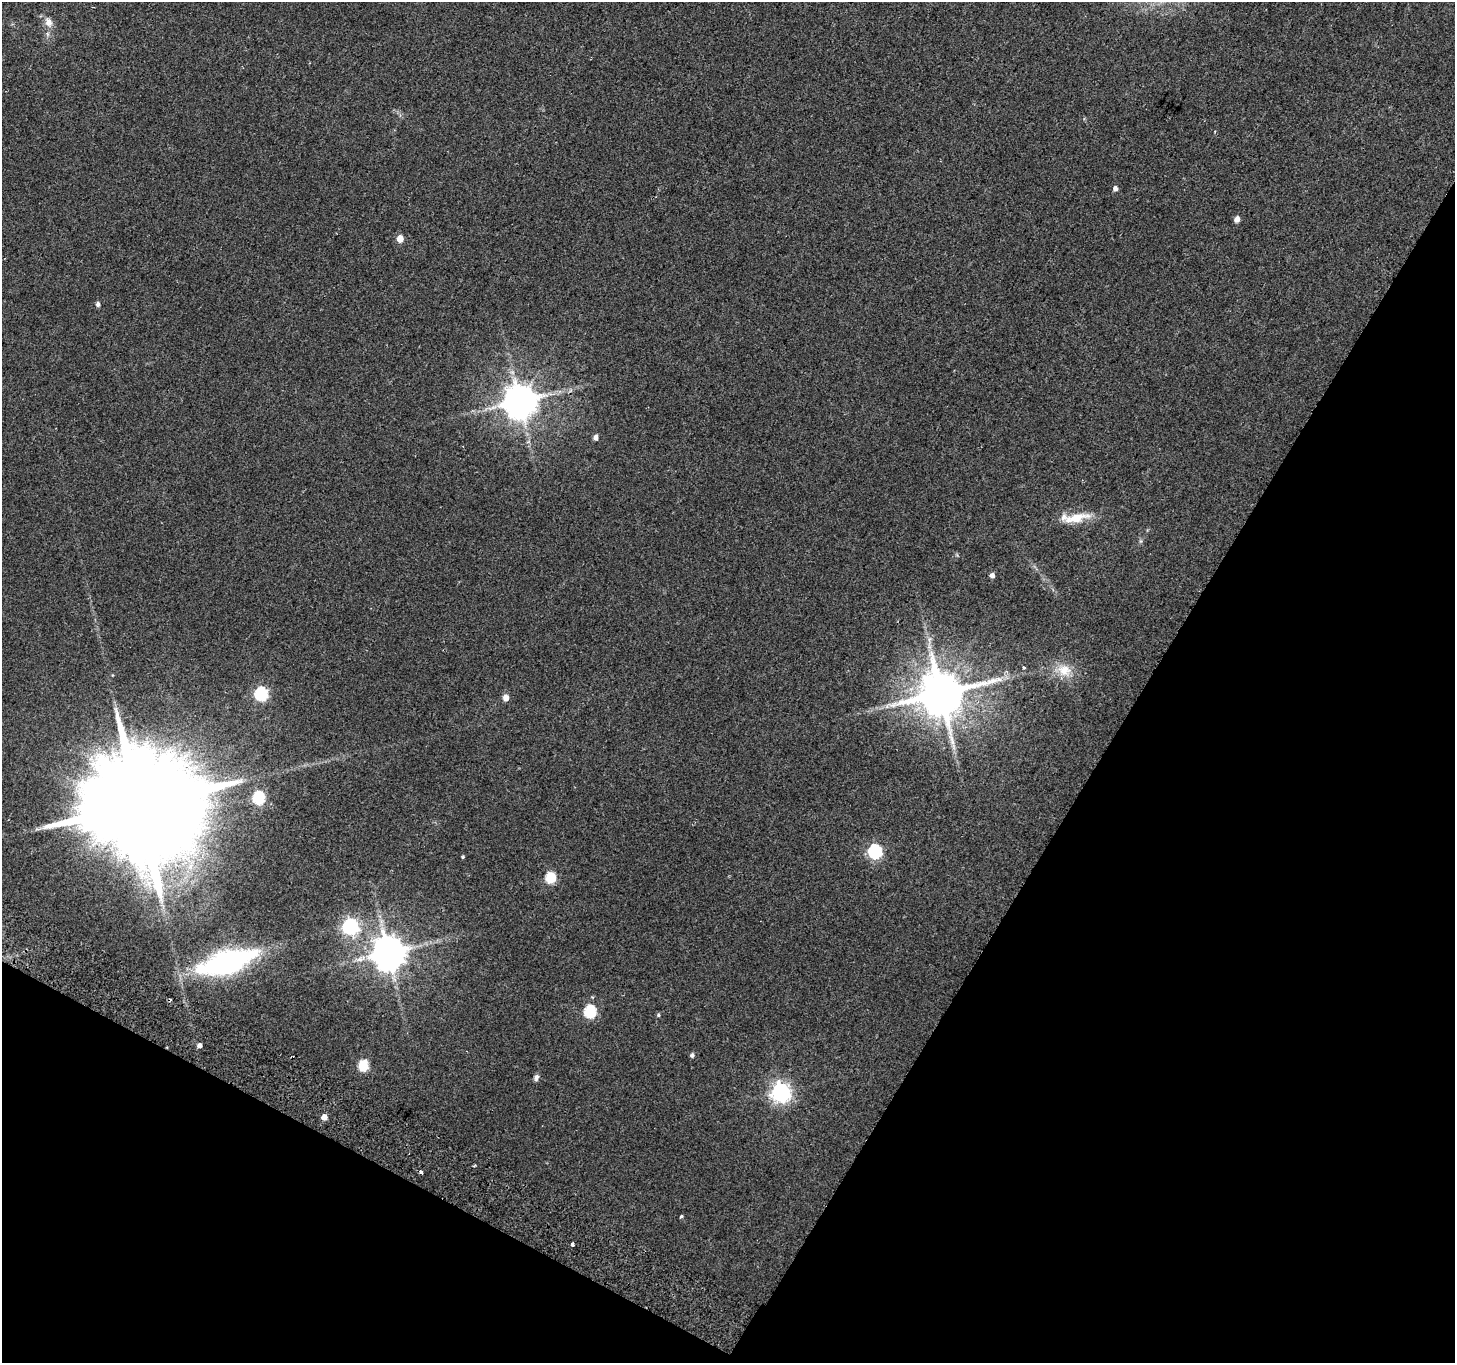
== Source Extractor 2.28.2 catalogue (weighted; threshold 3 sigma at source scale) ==
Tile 15 of 4 x 4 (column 3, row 4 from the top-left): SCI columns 2938-4390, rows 248-1608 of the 5882 x 6004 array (HDU 1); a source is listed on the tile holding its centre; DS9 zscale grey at full resolution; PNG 1457 x 1365 px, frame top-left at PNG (2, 2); no overlay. Shown black and unused: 29% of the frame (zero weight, under 2 of 3 exposures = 3% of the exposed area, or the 3 px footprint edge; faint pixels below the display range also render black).
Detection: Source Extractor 2.28.2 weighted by HDU 2 'WHT'; one run over the whole footprint, this tile lists its part. Background 0.0514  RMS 0.0053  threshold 0.0239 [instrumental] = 3 sigma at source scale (4.5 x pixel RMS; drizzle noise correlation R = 1.50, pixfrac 1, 0.0396/0.0396 arcsec/px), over >= 5 px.
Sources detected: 36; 2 cosmic-ray / hot-pixel residue — not listed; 1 inside a brighter listed object's ellipse — not listed separately; the other 33 listed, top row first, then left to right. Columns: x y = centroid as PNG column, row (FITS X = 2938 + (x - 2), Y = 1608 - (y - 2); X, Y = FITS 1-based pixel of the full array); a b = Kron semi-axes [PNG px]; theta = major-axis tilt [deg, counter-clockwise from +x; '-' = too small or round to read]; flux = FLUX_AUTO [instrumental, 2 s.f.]
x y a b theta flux
49 22 11 9 -58 3.8
48 34 7 4 -71 0.98
1115 189 5 5 - 2.3
1237 219 5 4 - 4
400 239 5 5 - 6.7
98 304 5 4 - 1.7
520 401 10 9 - 1200
596 437 5 5 - 2.5
1076 518 36 10 12 12
992 575 5 4 - 2.2
1024 667 4 3 - 0.57
1064 670 19 16 -31 10
261 694 6 6 - 77
941 694 13 12 - 2800
506 698 5 5 - 4.5
258 798 6 6 - 62
139 805 36 26 54 22000
875 852 6 6 - 89
463 857 4 3 - 0.66
551 878 6 5 - 34
350 926 7 7 - 140
388 953 10 9 - 1200
227 962 59 22 17 110
590 1012 6 6 - 56
658 1015 5 4 - 0.74
200 1045 5 4 - 2
692 1055 5 5 - 1.3
363 1066 6 5 - 35
536 1078 9 6 70 1.6
781 1092 7 7 - 270
324 1117 5 4 - 4.7
681 1216 3 3 - 1.1
572 1244 3 3 - 8.4